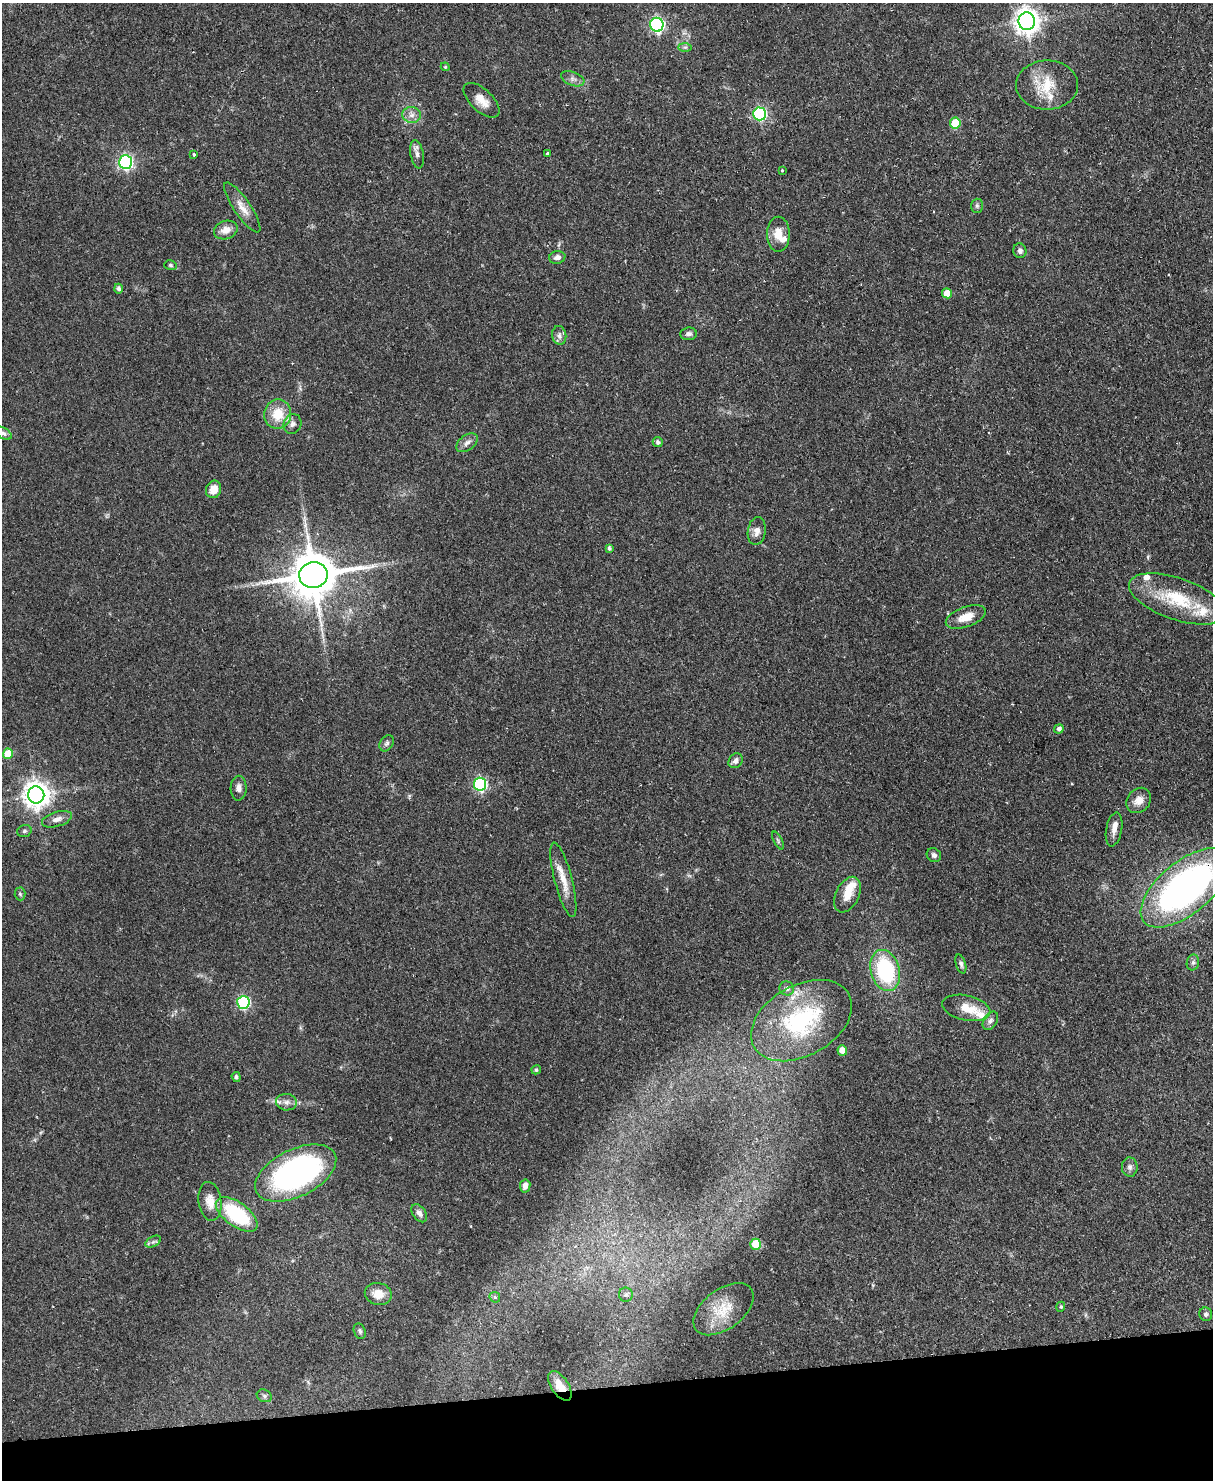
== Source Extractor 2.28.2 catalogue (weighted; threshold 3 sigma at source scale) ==
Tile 10 of 4 x 3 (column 2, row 3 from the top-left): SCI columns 1268-2478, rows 264-1741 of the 4958 x 4848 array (HDU 1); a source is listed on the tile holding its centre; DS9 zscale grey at full resolution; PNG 1215 x 1482 px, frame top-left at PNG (2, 3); each listed source drawn as its Kron ellipse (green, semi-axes under 4 px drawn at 4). Shown black and unused: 6% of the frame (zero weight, under 2 of 3 exposures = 3% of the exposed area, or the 3 px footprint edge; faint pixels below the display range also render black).
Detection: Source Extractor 2.28.2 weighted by HDU 2 'WHT'; one run over the whole footprint, this tile lists its part. Background 0.0581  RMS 0.0056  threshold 0.025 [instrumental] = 3 sigma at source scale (4.5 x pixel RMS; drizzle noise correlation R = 1.50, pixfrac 1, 0.05/0.05 arcsec/px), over >= 5 px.
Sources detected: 92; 9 inside a brighter listed object's ellipse — not listed separately; the other 83 listed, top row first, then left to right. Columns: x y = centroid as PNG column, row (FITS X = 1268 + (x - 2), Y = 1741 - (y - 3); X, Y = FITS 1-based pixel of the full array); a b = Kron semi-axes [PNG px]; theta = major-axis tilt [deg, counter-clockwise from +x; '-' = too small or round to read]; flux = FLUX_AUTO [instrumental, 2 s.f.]
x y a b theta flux
1027 21 9 8 - 500
657 25 7 6 - 110
685 47 7 4 0 1
445 67 4 4 - 0.67
573 79 12 6 -20 2.6
1047 85 31 24 0 18
482 100 22 11 -43 6.8
760 114 6 6 - 81
411 115 9 8 - 3
955 123 5 5 - 19
548 153 4 3 - 0.95
194 154 4 3 - 0.69
417 154 14 6 -78 2.6
126 162 7 6 - 120
782 170 3 3 - 0.85
977 206 7 6 - 1.1
242 207 29 8 -56 6.3
226 230 12 9 20 4.9
778 234 17 11 90 7.9
1020 251 7 6 - 1.9
557 257 8 6 11 2.5
170 265 6 5 - 0.91
118 289 5 4 - 1.8
947 293 5 5 - 8.1
689 334 8 6 6 1.7
559 335 9 7 -83 2.2
278 414 15 13 80 13
292 424 10 8 69 2.5
3 433 9 5 -29 1.8
658 442 5 5 - 1.3
467 443 12 7 37 2.7
214 489 9 7 68 6.5
757 531 14 9 81 4
609 548 4 3 - 1.2
313 575 14 13 - 2600
1177 599 50 21 -19 31
966 617 21 10 20 7.8
1059 729 5 4 - 2
387 743 9 6 56 1.5
8 754 5 5 - 13
736 761 8 6 49 2.1
480 784 6 6 - 85
239 788 12 8 89 2.9
36 795 8 8 - 570
1139 800 14 11 47 5.1
57 819 15 7 16 3.5
1114 830 17 8 80 3.8
24 831 7 5 17 1.2
778 840 9 4 -64 1
934 855 7 6 - 1.7
563 880 38 9 -75 9
1186 888 54 26 39 190
20 894 6 5 - 0.95
847 895 19 11 64 8.1
1193 962 8 6 75 1.6
961 964 10 5 -73 1.3
885 970 21 14 -74 48
787 988 7 7 - 1.8
243 1002 6 6 - 70
966 1008 24 12 -13 10
801 1021 54 35 30 66
990 1021 10 6 58 2.1
842 1050 5 5 - 6.6
536 1070 5 4 - 0.84
236 1077 5 4 - 1.1
286 1102 10 8 -6 2.8
1130 1167 9 8 - 2.1
296 1173 43 23 26 140
525 1186 6 5 - 2.8
210 1201 19 11 -82 6.3
419 1213 10 6 -53 2.5
237 1214 24 12 -36 38
153 1242 8 5 28 1.3
756 1244 5 5 - 18
378 1294 13 11 -13 7.5
626 1295 7 7 - 1.4
495 1297 6 5 - 0.86
1061 1307 5 4 - 0.77
723 1309 34 20 37 15
1206 1314 7 6 - 1.6
360 1331 8 6 -70 1.3
560 1386 17 8 -56 6.9
264 1396 8 6 -23 1.3
Overlapping masked pixels (flux is a lower limit): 3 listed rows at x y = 1177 599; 1186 888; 560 1386
Isophote crosses this tile's border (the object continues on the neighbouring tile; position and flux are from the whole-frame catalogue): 2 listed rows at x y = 3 433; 1186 888